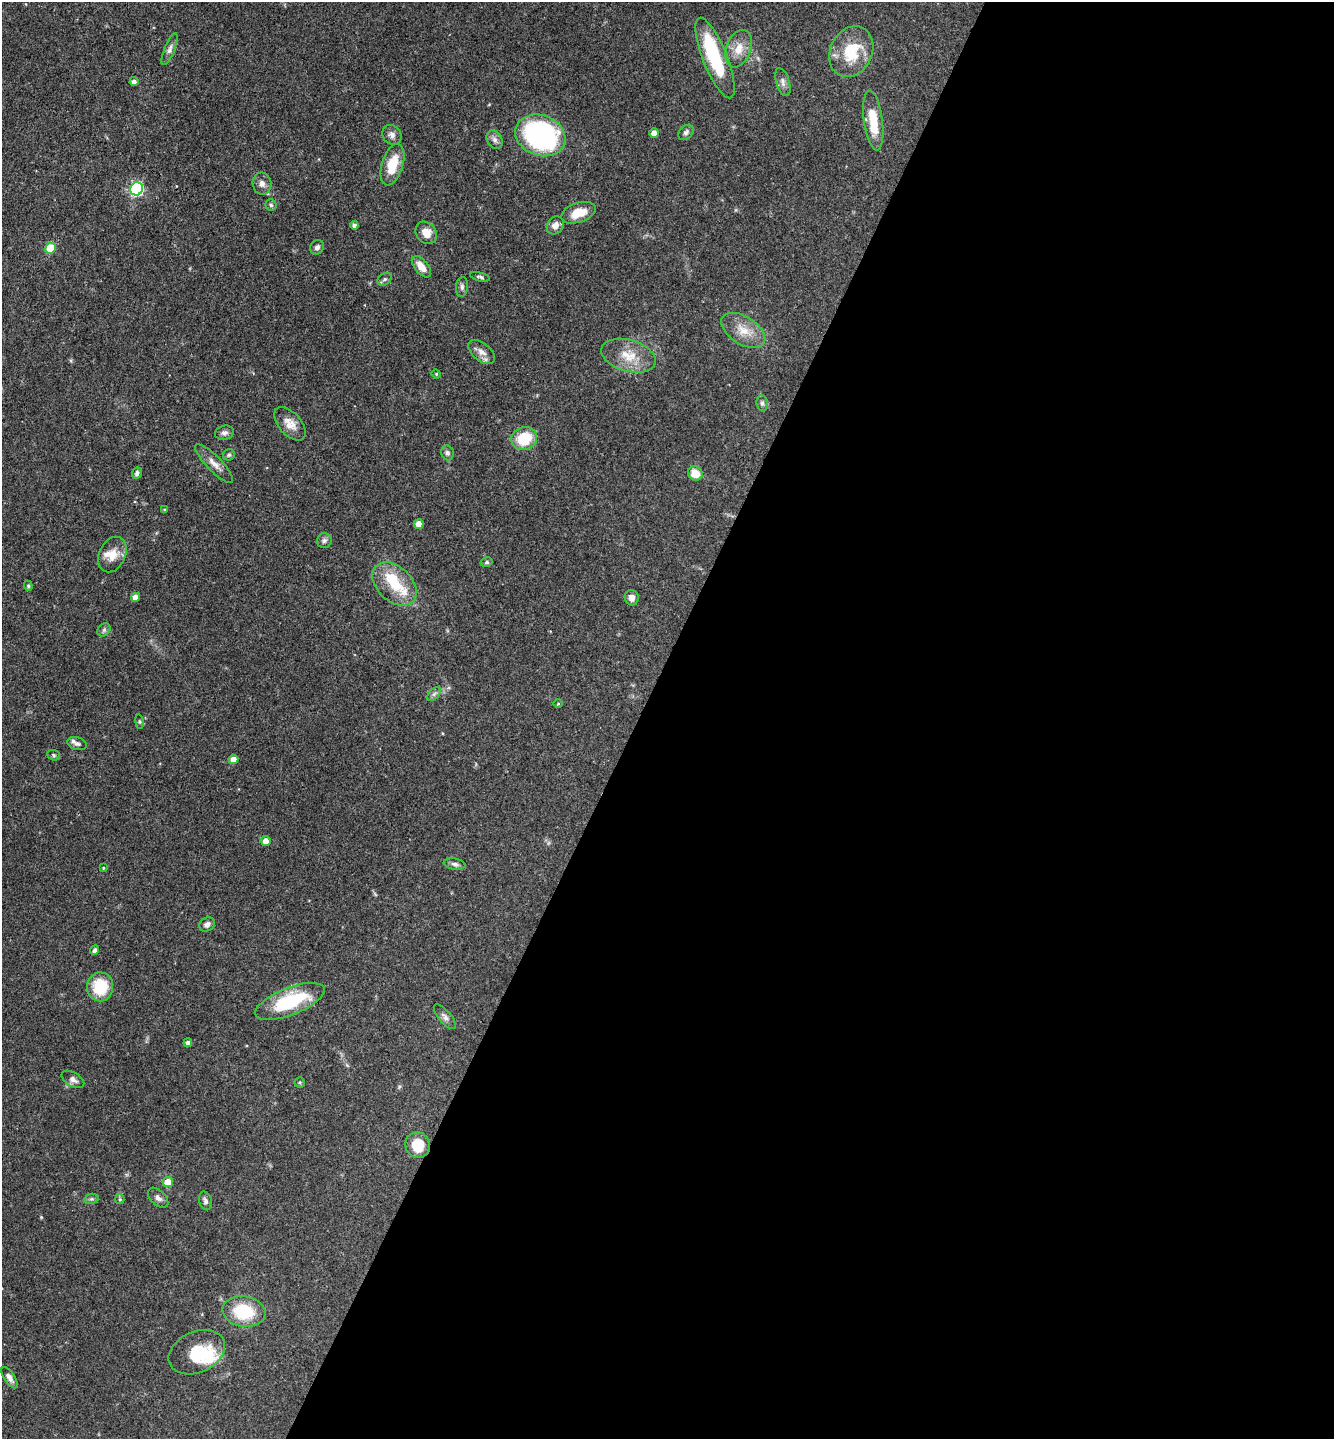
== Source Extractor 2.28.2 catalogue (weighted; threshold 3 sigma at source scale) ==
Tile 12 of 4 x 4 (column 4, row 3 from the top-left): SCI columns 4143-5474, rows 1437-2873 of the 5757 x 5746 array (HDU 1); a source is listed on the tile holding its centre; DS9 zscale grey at full resolution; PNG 1336 x 1441 px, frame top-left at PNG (2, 2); each listed source drawn as its Kron ellipse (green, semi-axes under 4 px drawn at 4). Shown black and unused: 52% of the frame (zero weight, under 3 of 4 exposures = <1% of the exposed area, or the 3 px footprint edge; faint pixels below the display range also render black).
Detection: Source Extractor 2.28.2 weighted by HDU 2 'WHT'; one run over the whole footprint, this tile lists its part. Background 0.0911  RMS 0.0041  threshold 0.0186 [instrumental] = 3 sigma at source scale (4.5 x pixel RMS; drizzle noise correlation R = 1.50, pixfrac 1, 0.05/0.05 arcsec/px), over >= 5 px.
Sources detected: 82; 3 inside a brighter object's white glare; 1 cosmic-ray / hot-pixel residue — neither listed nor drawn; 3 inside a brighter listed object's ellipse — not listed separately; the other 75 listed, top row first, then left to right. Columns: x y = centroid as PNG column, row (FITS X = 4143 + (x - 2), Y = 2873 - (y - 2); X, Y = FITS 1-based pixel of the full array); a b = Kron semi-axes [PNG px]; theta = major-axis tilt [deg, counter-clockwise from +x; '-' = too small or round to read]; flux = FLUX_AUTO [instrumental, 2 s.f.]
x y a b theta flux
170 49 17 5 69 1.9
739 49 19 12 69 5.8
851 52 26 21 63 16
715 58 43 12 -68 27
134 81 4 4 - 1.5
783 82 14 6 -73 1.9
873 121 30 9 -82 12
686 132 8 6 46 1.1
654 133 5 4 - 2.9
392 135 10 9 - 2
540 135 26 20 -21 78
495 140 10 7 -58 1.8
392 165 21 10 73 11
262 183 11 9 -80 2.1
137 189 6 6 - 61
271 205 5 5 - 0.76
578 213 18 9 19 7.3
354 225 4 4 - 1.1
555 225 9 8 - 2.6
426 233 12 10 -50 4.4
317 247 7 6 - 1.5
50 248 5 5 - 12
421 267 12 6 -50 4.3
480 277 10 3 -14 0.78
385 279 7 5 34 0.95
462 287 10 6 84 1.2
743 330 24 13 -32 7.5
482 352 15 9 -39 3.2
628 356 28 16 -15 9.7
436 374 5 4 - 0.49
762 403 8 5 -81 1
290 424 20 11 -48 4.6
224 433 9 7 14 1.4
524 439 13 11 22 14
447 453 7 6 - 1.2
229 455 6 5 - 0.71
214 464 26 7 -45 3.6
137 473 6 5 - 1
695 473 7 7 - 5.6
164 510 4 3 - 0.42
419 524 5 5 - 4.1
324 541 7 7 - 1.2
112 555 18 13 65 5.8
487 562 6 4 14 0.72
394 584 26 17 -43 12
28 586 5 4 - 0.52
136 597 4 4 - 3.4
632 598 8 7 - 2.2
104 630 7 6 - 0.91
434 694 8 5 45 0.98
558 704 5 3 - 0.37
139 722 7 4 -82 0.59
77 743 10 6 -15 1.1
54 755 6 5 - 0.72
233 759 5 5 - 5
266 841 5 5 - 3.8
455 864 11 5 -9 1.3
103 868 4 3 - 0.44
207 924 8 6 31 1.6
95 950 5 4 - 1.3
100 987 14 13 - 15
290 1001 37 13 21 29
445 1017 15 6 -50 1.6
188 1043 4 4 - 1.4
73 1079 12 7 -31 1.9
300 1082 5 5 - 0.64
418 1145 13 12 - 9.1
168 1182 5 5 - 6.2
158 1198 12 7 -44 1.8
91 1199 7 5 11 0.88
120 1199 5 4 - 0.51
205 1201 9 6 -74 1.3
244 1311 21 15 -8 18
197 1352 30 20 25 16
10 1378 12 5 -57 1.9